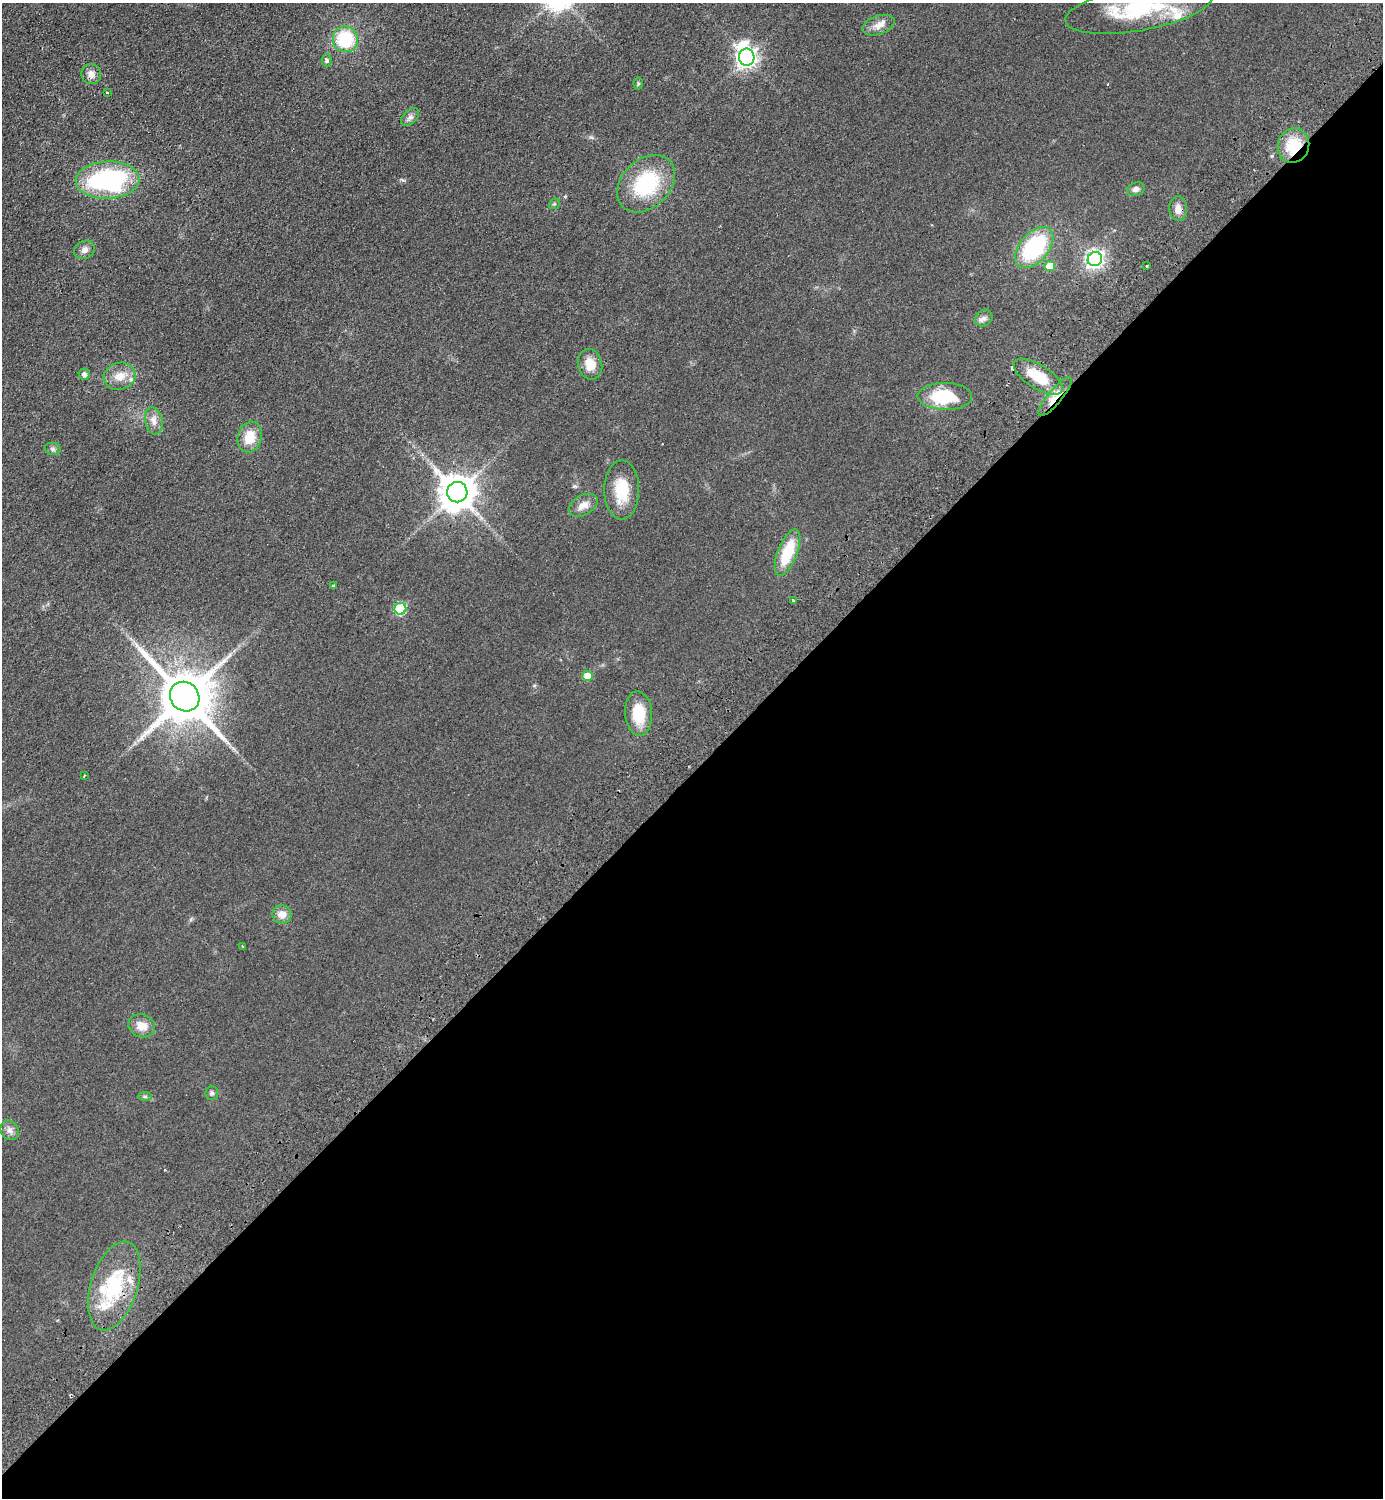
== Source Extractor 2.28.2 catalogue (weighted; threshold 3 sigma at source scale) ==
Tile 15 of 4 x 4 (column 3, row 4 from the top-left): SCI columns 2963-4343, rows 44-1539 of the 6066 x 6072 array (HDU 1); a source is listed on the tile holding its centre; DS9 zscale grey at full resolution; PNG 1385 x 1500 px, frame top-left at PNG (2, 3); each listed source drawn as its Kron ellipse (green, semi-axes under 4 px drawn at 4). Shown black and unused: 49% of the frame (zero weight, under 2 of 3 exposures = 3% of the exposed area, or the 3 px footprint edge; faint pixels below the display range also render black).
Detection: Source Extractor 2.28.2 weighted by HDU 2 'WHT'; one run over the whole footprint, this tile lists its part. Background 0.0559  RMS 0.0097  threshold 0.0436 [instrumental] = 3 sigma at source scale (4.5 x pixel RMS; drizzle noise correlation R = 1.50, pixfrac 1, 0.05/0.05 arcsec/px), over >= 5 px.
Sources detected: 53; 1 cosmic-ray / hot-pixel residue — neither listed nor drawn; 4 inside a brighter listed object's ellipse — not listed separately; the other 48 listed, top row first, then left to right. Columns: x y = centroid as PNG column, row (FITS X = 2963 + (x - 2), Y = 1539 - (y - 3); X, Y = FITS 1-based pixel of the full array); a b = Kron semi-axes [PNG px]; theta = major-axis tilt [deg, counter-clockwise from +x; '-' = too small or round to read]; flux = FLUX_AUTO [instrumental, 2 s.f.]
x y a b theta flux
1139 8 75 22 10 83
879 25 17 9 19 8.1
345 39 13 12 - 53
747 57 8 7 - 530
327 60 6 5 - 2.9
91 74 10 9 - 6.8
638 84 6 4 79 1.4
107 93 3 2 - 0.99
410 117 11 6 44 3.9
1293 146 17 15 69 30
107 180 32 18 2 140
646 184 33 24 44 72
1136 189 9 7 19 3.8
554 204 6 4 42 1.3
1178 209 12 9 -86 6.8
1034 247 24 14 49 89
85 250 11 9 24 4.8
1095 259 7 7 - 360
1050 266 5 5 - 19
1146 266 3 2 - 1.2
984 318 9 7 42 3.6
590 364 15 12 -77 13
84 374 6 5 - 3.8
120 376 16 13 17 12
1038 377 28 12 -32 32
945 396 27 13 -1 46
1055 397 24 7 51 15
154 421 14 8 -78 6.8
250 437 16 12 75 18
53 449 8 6 -16 2.1
622 490 29 17 90 31
457 492 10 10 - 2200
583 505 15 10 28 8.7
787 553 24 9 68 35
333 585 4 2 - 0.88
793 600 3 2 - 1.1
400 609 6 6 - 69
588 676 5 5 - 17
185 697 15 14 - 5400
639 714 22 13 -86 28
84 776 4 2 - 0.75
282 914 9 9 - 8.4
242 946 3 2 - 0.66
142 1026 13 11 -20 12
212 1093 7 6 - 2.3
145 1096 7 4 -1 1.9
10 1130 10 8 -58 4.8
114 1286 46 23 73 67
Overlapping masked pixels (flux is a lower limit): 3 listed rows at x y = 1293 146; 1055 397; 114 1286
Isophote crosses this tile's border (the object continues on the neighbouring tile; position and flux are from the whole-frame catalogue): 1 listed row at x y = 1139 8
Unlisted compact peaks at least as high as the median listed source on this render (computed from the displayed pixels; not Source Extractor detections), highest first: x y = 574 486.